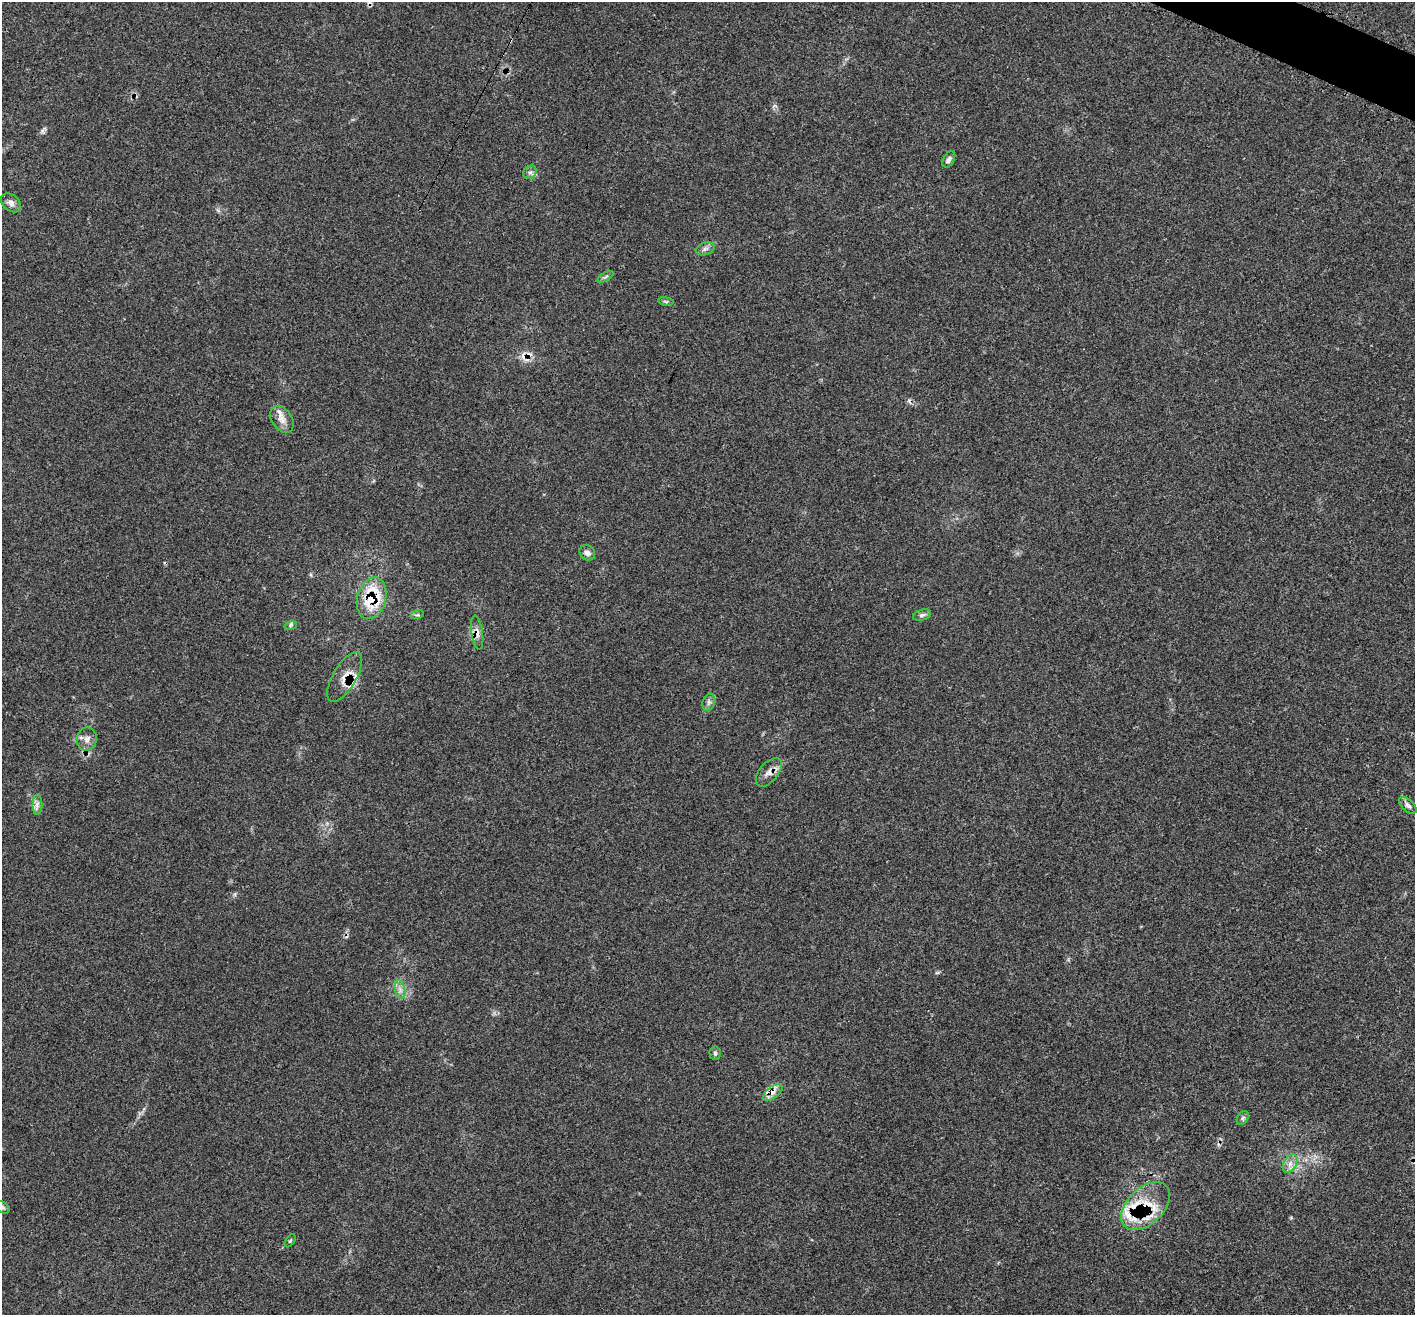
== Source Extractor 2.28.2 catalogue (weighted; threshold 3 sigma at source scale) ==
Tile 10 of 4 x 4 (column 2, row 3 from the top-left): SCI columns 1430-2842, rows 1601-2913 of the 5678 x 5697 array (HDU 1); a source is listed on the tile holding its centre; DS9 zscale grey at full resolution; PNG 1417 x 1317 px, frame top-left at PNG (2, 2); each listed source drawn as its Kron ellipse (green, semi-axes under 4 px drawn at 4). Shown black and unused: <1% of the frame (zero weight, under 3 of 4 exposures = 2% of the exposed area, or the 3 px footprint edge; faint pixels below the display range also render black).
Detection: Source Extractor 2.28.2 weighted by HDU 2 'WHT'; one run over the whole footprint, this tile lists its part. Background 0.0708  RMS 0.0055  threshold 0.0246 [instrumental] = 3 sigma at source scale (4.5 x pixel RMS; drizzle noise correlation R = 1.50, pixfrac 1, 0.05/0.05 arcsec/px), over >= 5 px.
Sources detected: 40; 6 cosmic-ray / hot-pixel residue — neither listed nor drawn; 7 inside a brighter listed object's ellipse — not listed separately; the other 27 listed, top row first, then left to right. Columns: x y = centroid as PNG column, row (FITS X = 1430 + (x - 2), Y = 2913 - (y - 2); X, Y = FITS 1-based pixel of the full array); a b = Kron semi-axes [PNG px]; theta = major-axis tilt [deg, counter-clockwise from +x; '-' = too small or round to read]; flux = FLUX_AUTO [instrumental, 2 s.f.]
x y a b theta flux
949 159 9 5 60 1.7
530 172 7 6 - 1.6
11 203 11 8 -39 2.8
705 249 10 6 19 2
606 277 9 4 31 1
666 301 8 4 -9 0.78
282 419 15 10 -55 4.2
587 553 8 7 - 2.4
372 598 21 14 75 26
417 615 7 4 17 0.94
922 615 9 5 15 1.5
291 625 6 4 17 1
477 633 17 5 -82 3.2
345 677 28 11 59 8.3
709 702 8 6 74 1.8
87 739 12 10 80 3.4
769 772 17 9 50 4.3
37 804 10 5 89 2
1408 805 11 5 -42 1.7
400 989 9 5 -76 2.3
715 1053 7 5 -88 1.1
773 1092 12 6 38 3
1243 1118 7 5 59 1.2
1290 1164 10 6 64 3
1146 1206 29 18 44 20
3 1207 7 5 -38 0.97
290 1241 7 4 53 0.7
Overlapping masked pixels (flux is a lower limit): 6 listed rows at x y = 372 598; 477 633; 345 677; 769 772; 773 1092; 1146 1206
Isophote crosses this tile's border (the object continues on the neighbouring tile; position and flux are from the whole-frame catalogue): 1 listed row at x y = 3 1207